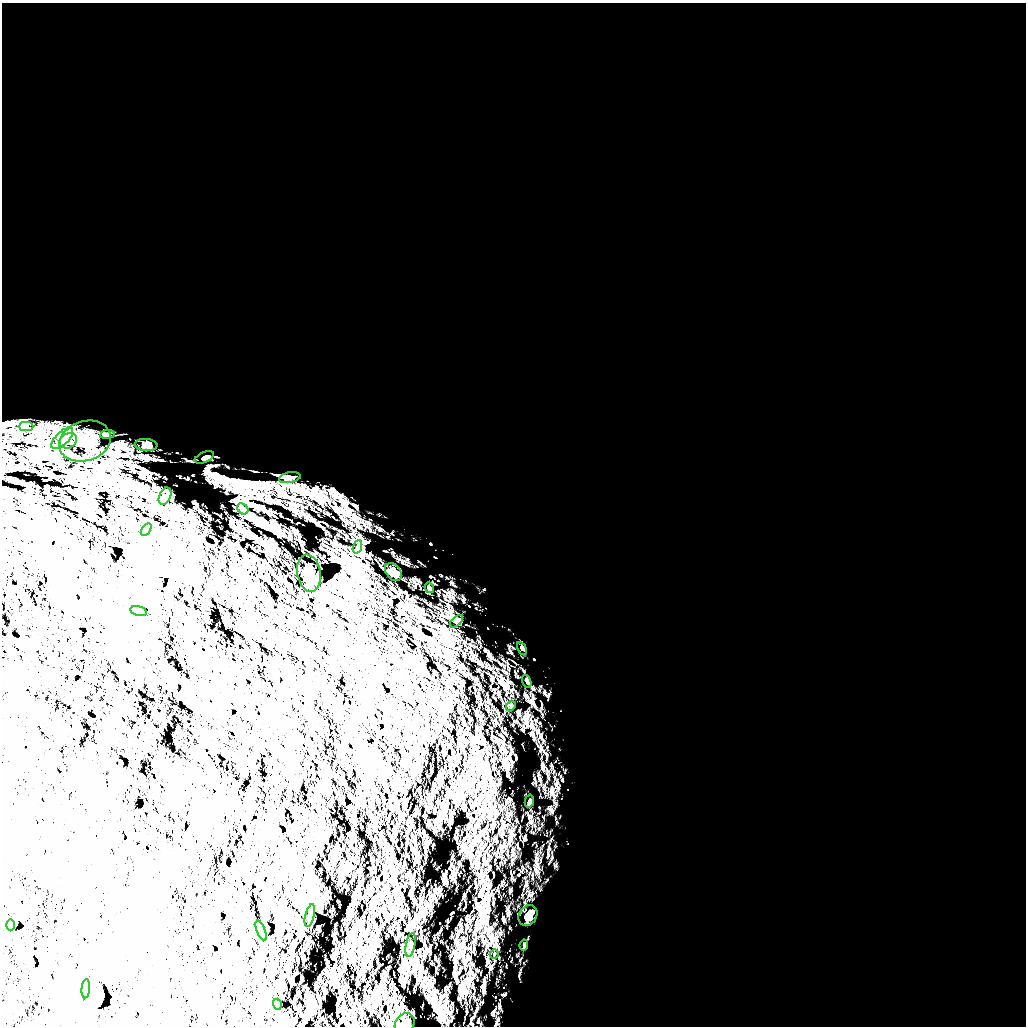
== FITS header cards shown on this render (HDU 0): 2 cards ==
NAXIS1  =                 1024 /
NAXIS2  =                 1024 /

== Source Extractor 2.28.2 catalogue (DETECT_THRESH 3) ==
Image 1024 x 1024 px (HDU 0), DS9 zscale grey, 1 PNG px = 1 image px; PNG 1028 x 1028 px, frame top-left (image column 1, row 1024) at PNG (2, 3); each listed source drawn as its Kron ellipse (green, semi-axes under 4 px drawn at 4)
Background 5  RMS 910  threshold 2740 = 3 sigma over >= 5 px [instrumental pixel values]
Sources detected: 31; all 31 listed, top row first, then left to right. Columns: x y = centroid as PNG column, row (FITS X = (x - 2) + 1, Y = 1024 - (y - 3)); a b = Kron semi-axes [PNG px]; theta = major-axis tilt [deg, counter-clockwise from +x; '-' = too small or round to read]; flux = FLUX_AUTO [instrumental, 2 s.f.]
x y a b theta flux
26 427 7 4 1 1.8e+05
107 434 7 3 7 8.8e+04
62 438 14 6 44 4.6e+05
68 441 9 7 31 2.8e+05
85 441 26 20 18 1.4e+06
146 445 11 6 -4 2.4e+05
204 457 10 5 23 1.5e+05
290 478 11 5 10 1.9e+05
165 496 9 5 66 2.2e+05
243 509 6 4 -47 1.4e+05
146 530 7 4 59 9.4e+04
357 547 7 4 70 1.4e+05
393 572 10 7 -52 3.4e+05
309 573 18 11 -80 6.0e+05
429 588 5 4 - 6.7e+04
139 611 8 5 -15 1.0e+05
457 621 8 4 42 9.0e+04
522 648 6 4 -61 8.5e+04
527 681 7 4 -70 8.9e+04
511 706 5 4 - 7.8e+04
529 801 7 4 76 7.7e+04
310 916 11 4 76 1.6e+05
528 916 11 8 58 3.0e+05
11 925 6 3 89 6.2e+04
261 931 11 4 -68 1.4e+05
410 945 12 4 79 1.9e+05
524 945 5 3 - 7.0e+04
494 954 4 3 - 3.9e+04
86 989 9 4 85 1.7e+05
277 1004 5 3 - 6.4e+04
405 1023 11 9 48 3.0e+05
At the frame edge (FLAGS 8, measured only in part): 1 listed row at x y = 405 1023